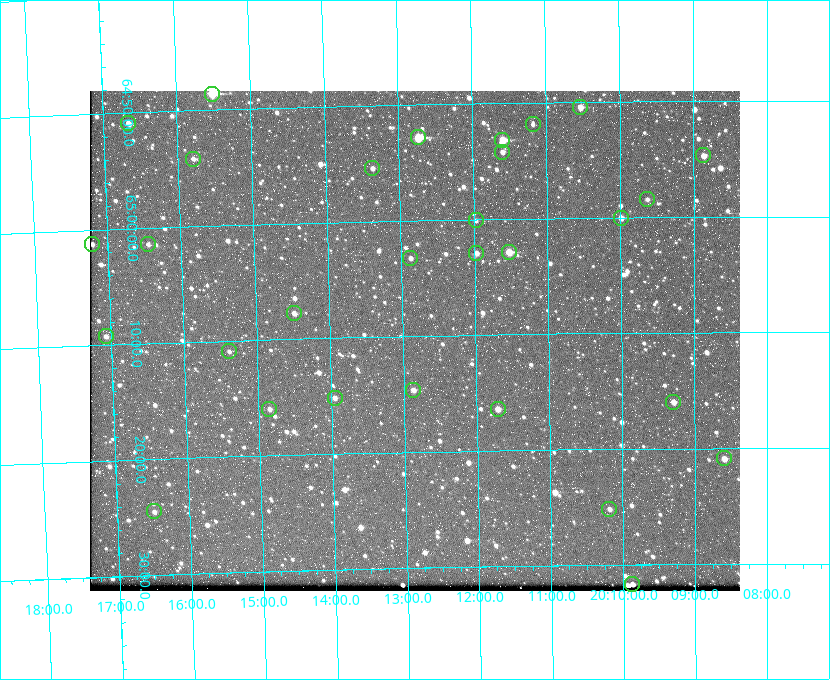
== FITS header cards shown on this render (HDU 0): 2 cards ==
NAXIS1  =                  650 / Width of table row in bytes
NAXIS2  =                  500 / Number of rows in table

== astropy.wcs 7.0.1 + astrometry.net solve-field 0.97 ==
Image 650 x 500 px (HDU 0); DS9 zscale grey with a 90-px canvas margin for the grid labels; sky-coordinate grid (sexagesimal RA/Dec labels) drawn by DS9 from the SOLVED WCS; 30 Tycho-2 reference stars matched to detected sources circled (green)
Header WCS: none
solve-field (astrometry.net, Tycho-2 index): SOLVED blind (the file carries no WCS)
Solved WCS: RA---TAN-SIP/DEC--TAN-SIP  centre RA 20:12:50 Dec +65:10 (303.21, +65.17 deg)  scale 5.18 arcsec/px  FOV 56.2' x 43.2'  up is -179 deg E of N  parity flipped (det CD > 0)
(file carries no celestial WCS; the grid is the blind solution)
Tycho-2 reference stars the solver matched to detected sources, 30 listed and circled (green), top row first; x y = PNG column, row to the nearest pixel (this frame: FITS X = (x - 90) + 1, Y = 500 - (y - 91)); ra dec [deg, ICRS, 3 dp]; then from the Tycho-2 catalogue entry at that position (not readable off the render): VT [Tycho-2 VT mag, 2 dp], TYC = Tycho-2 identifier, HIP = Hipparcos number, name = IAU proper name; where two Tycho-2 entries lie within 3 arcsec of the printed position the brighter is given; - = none
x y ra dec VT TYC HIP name
212 94 303.878 +64.810 8.93 4240-794-1 - -
580 107 302.633 +64.841 10.69 4240-985-1 - -
128 123 304.164 +64.849 10.65 4240-315-1 - -
533 124 302.794 +64.865 12.51 4240-904-1 - -
418 137 303.184 +64.880 9.02 4240-488-1 - -
502 140 302.897 +64.886 9.40 4240-717-1 - -
502 152 302.899 +64.904 11.91 4240-435-1 - -
703 155 302.216 +64.912 11.03 4240-1279-1 - -
193 159 303.948 +64.903 11.68 4240-549-1 - -
372 168 303.341 +64.923 11.58 4240-148-1 - -
647 199 302.408 +64.974 11.97 4240-686-1 - -
621 218 302.498 +65.000 11.22 4240-149-1 - -
476 220 302.992 +65.001 11.85 4240-479-1 - -
92 244 304.302 +65.021 11.64 4241-1611-1 - -
148 244 304.112 +65.024 12.29 4240-364-1 - -
509 252 302.882 +65.048 10.25 4240-98-1 - -
476 253 302.992 +65.048 11.44 4240-88-1 - -
410 258 303.217 +65.054 11.98 4240-166-1 - -
294 313 303.620 +65.129 11.18 4240-34-1 - -
106 336 304.266 +65.154 11.64 4240-724-1 - -
229 351 303.846 +65.181 11.99 4240-1077-1 - -
413 390 303.217 +65.244 11.17 4240-236-1 - -
335 398 303.488 +65.252 12.13 4240-1343-1 - -
673 402 302.323 +65.266 11.19 4240-188-1 - -
269 409 303.713 +65.266 11.45 4240-564-1 - -
498 409 302.928 +65.273 10.74 4240-760-1 - -
724 458 302.149 +65.348 11.48 4240-952-1 - -
609 509 302.546 +65.419 11.91 4240-28-1 - -
154 511 304.121 +65.408 11.90 4240-305-1 - -
632 584 302.469 +65.528 11.23 4240-136-1 - -